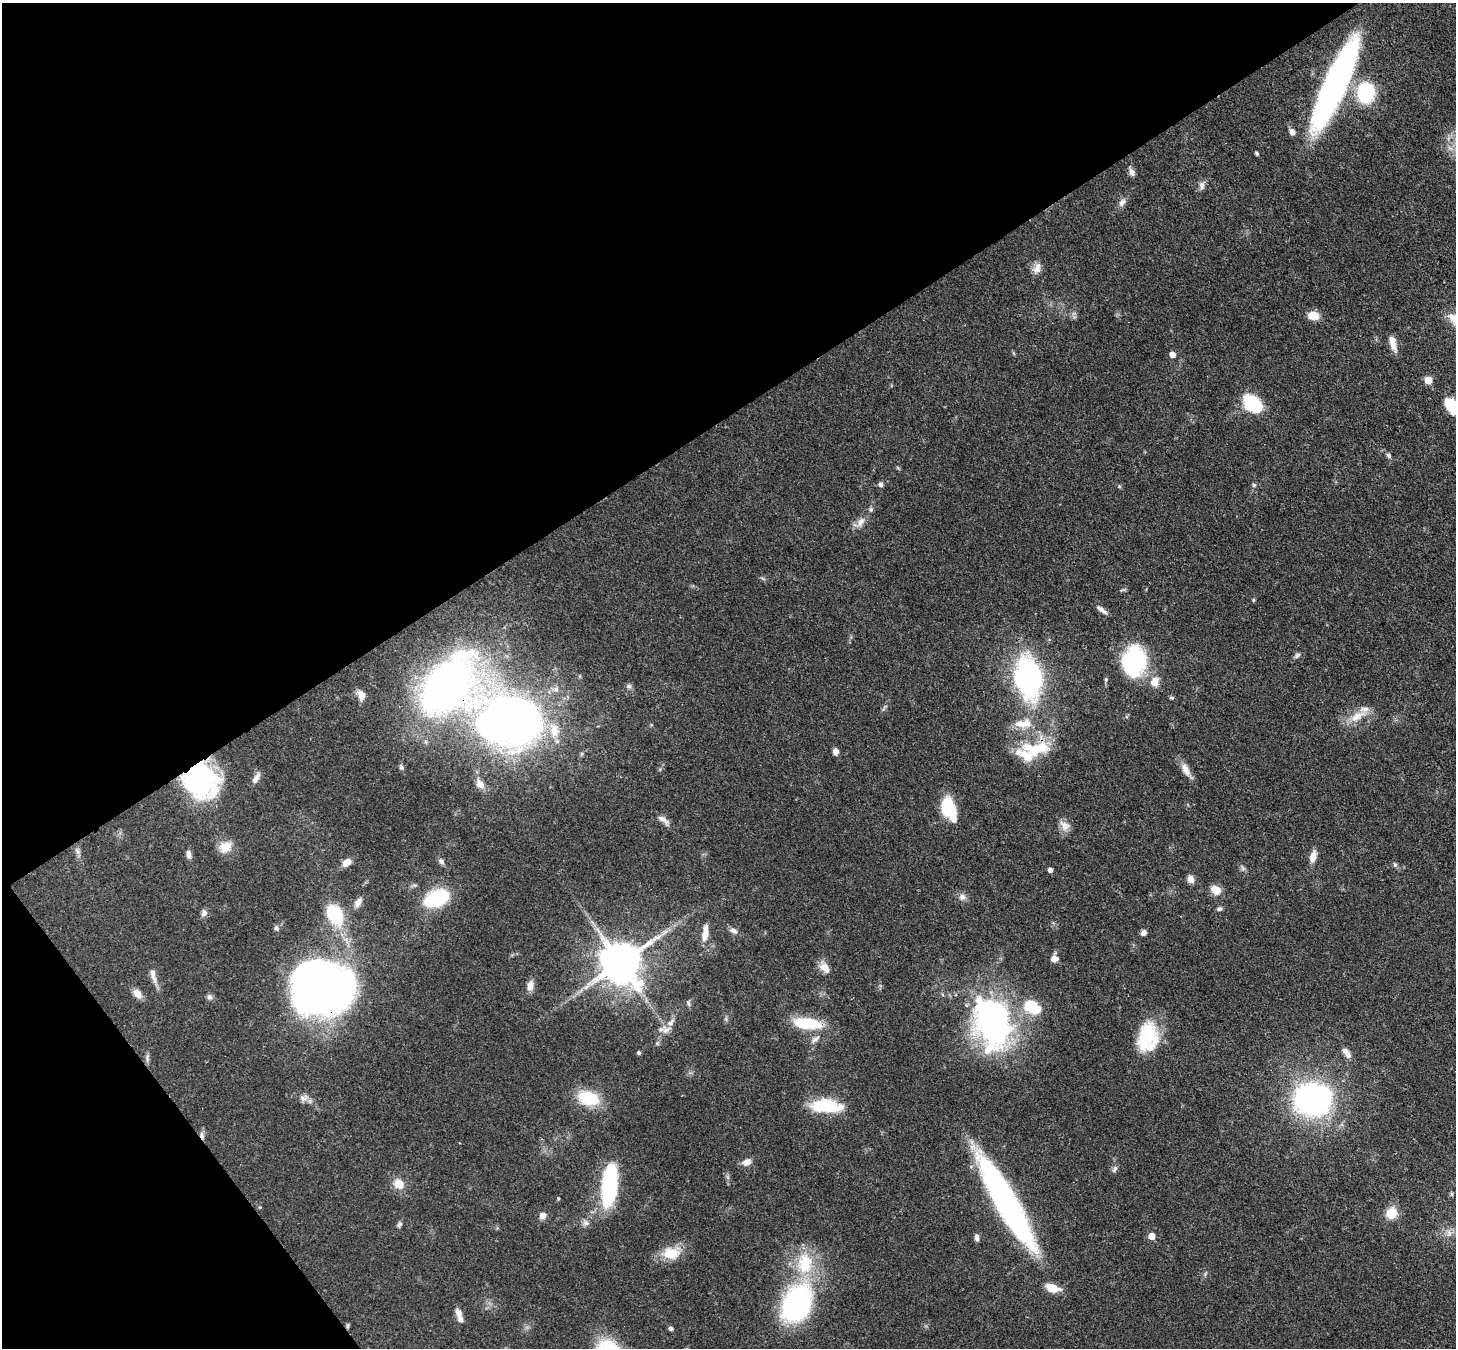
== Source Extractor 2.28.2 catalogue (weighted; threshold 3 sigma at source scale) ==
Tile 5 of 4 x 4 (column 1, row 2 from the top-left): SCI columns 77-1530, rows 3040-4385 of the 5968 x 5940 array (HDU 1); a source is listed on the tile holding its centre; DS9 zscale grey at full resolution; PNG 1458 x 1350 px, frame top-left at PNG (2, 3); no overlay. Shown black and unused: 35% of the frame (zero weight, under 3 of 4 exposures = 7% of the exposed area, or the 3 px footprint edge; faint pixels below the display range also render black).
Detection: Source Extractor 2.28.2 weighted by HDU 2 'WHT'; one run over the whole footprint, this tile lists its part. Background 0.0727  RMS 0.0038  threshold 0.0173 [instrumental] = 3 sigma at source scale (4.5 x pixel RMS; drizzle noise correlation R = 1.50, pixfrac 1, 0.05/0.05 arcsec/px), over >= 5 px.
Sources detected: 115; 2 inside a brighter object's white glare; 1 cosmic-ray / hot-pixel residue — not listed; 6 inside a brighter listed object's ellipse — not listed separately; the other 106 listed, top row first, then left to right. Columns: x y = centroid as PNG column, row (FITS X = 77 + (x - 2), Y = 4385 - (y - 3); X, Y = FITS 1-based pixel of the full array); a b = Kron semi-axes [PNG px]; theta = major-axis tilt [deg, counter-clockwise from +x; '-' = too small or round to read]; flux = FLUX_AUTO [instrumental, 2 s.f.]
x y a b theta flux
1335 85 88 18 66 130
1366 93 17 13 87 30
1292 132 7 5 -65 2.1
1257 153 4 3 - 0.74
1132 172 9 7 -70 1.7
1202 185 11 7 89 1.6
1122 202 11 7 55 1.8
1037 269 13 10 33 2.6
1313 316 10 8 -3 6.2
1393 343 18 7 -77 3.9
1172 354 5 5 - 3.3
1428 380 5 5 - 8.1
1252 403 24 16 -38 16
1450 405 18 11 -62 10
1389 456 8 6 -57 0.96
881 484 6 5 - 1.2
1254 485 5 5 - 0.66
871 509 6 5 - 0.78
861 522 15 8 53 2.9
1253 600 5 3 - 0.44
1101 610 14 4 -37 1.9
1297 655 9 5 45 0.98
1134 661 29 21 79 41
1028 678 47 28 -81 68
1106 679 6 4 -71 0.58
1155 682 14 11 71 4
448 686 169 48 -30 460
629 686 8 6 12 0.95
556 689 8 7 - 1.4
361 695 11 7 -69 3.3
1172 698 5 5 - 0.54
1357 716 28 10 29 6.1
1023 724 26 11 4 6.5
1036 748 40 18 4 17
835 752 7 6 - 1.7
1185 769 20 8 -63 3.4
256 778 15 7 57 2.1
200 780 37 32 -45 60
480 784 12 8 -54 3.1
947 806 19 10 86 17
664 820 20 7 -41 2.3
1065 826 15 11 -38 3
225 847 15 12 31 5.7
77 851 12 5 -59 1.3
188 854 9 6 -79 1.7
1313 857 13 7 79 3.6
441 861 9 6 -53 1.1
347 862 10 7 28 3.1
1395 865 5 5 - 0.68
1050 870 4 4 - 1.8
1191 879 9 7 -72 2.3
1216 890 12 9 -43 4.6
962 897 10 9 - 1.9
437 898 25 13 23 28
358 903 13 8 57 2.3
1219 909 6 5 - 0.96
204 913 10 7 70 1.4
335 914 23 15 -58 20
276 928 8 6 -62 0.91
733 931 11 6 -24 1.6
705 933 21 7 82 4.7
1144 933 7 6 - 1.6
1054 958 8 7 - 2.9
620 963 12 12 - 1400
825 968 16 9 -46 3.5
153 977 19 6 -66 2.7
530 986 12 7 83 2.8
324 989 42 39 -3 390
137 994 12 8 -48 3.2
209 997 9 7 -69 1.2
688 1003 9 5 -79 0.88
1032 1007 19 13 -29 13
993 1022 45 31 -80 140
807 1023 25 10 -5 20
666 1030 16 8 30 2.8
1148 1037 35 23 80 21
815 1039 13 6 38 1.8
657 1043 6 4 -19 0.49
639 1053 5 4 - 0.71
1347 1053 15 7 -54 2.5
147 1058 13 4 -88 1.1
304 1098 13 9 9 2.3
588 1098 23 15 -15 16
1313 1099 27 23 10 120
826 1106 36 14 -3 18
747 1162 10 8 26 2.6
1115 1169 10 5 56 1
399 1184 14 12 -54 4.7
609 1184 39 13 85 45
1452 1194 6 4 -90 0.5
558 1198 5 3 - 0.35
1006 1203 87 16 -60 140
1391 1213 12 11 - 6.6
543 1215 7 6 - 2.5
585 1223 8 8 - 1.4
399 1224 9 5 54 0.95
1449 1234 9 6 57 1.6
1152 1236 5 5 - 5
977 1237 8 5 -86 1.4
671 1253 21 14 -2 8.9
805 1263 29 21 90 19
1052 1288 15 8 -17 6.2
796 1304 27 19 62 100
459 1313 13 7 -75 2.6
347 1326 8 4 89 0.53
671 1328 5 4 - 0.99
Overlapping masked pixels (flux is a lower limit): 6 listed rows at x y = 1335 85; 448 686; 200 780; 324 989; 1006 1203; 347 1326
Isophote crosses this tile's border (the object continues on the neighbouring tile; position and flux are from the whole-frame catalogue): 1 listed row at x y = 1450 405